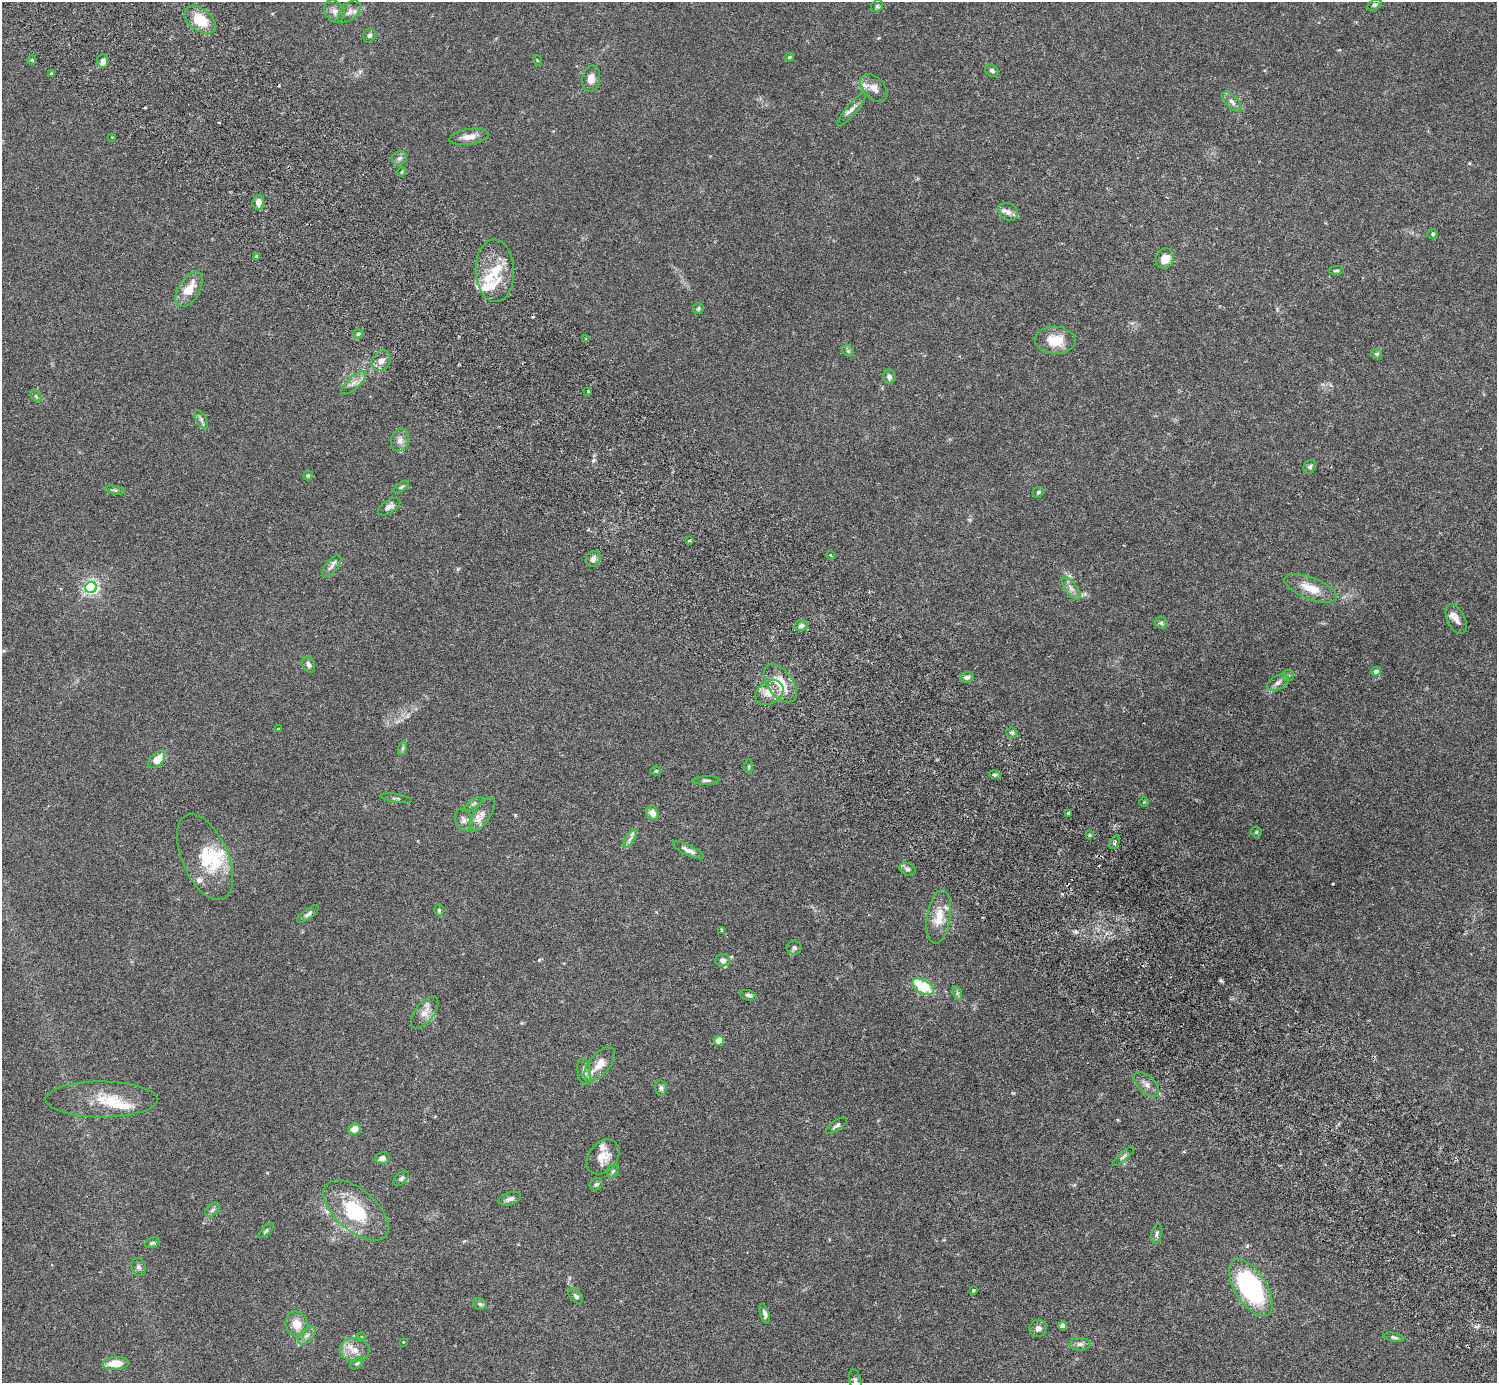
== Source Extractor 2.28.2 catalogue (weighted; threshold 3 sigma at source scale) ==
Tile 6 of 4 x 4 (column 2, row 2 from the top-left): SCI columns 1541-3035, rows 2968-4348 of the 6074 x 6074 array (HDU 1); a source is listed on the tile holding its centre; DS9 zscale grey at full resolution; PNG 1499 x 1385 px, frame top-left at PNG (2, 2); each listed source drawn as its Kron ellipse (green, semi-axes under 4 px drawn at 4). Shown black and unused: <1% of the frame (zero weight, under 3 of 6 exposures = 3% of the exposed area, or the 3 px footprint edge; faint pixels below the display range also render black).
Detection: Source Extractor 2.28.2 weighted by HDU 2 'WHT'; one run over the whole footprint, this tile lists its part. Background 0.0198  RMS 0.002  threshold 0.00834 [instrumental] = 3 sigma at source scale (4.09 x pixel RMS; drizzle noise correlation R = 1.36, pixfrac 0.8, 0.05/0.05 arcsec/px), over >= 5 px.
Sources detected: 153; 4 cosmic-ray / hot-pixel residue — neither listed nor drawn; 15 inside a brighter listed object's ellipse — not listed separately; the other 134 listed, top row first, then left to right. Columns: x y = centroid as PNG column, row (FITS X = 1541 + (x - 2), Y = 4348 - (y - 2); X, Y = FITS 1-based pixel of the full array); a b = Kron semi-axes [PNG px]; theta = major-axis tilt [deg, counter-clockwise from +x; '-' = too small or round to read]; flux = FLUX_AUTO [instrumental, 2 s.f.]
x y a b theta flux
1375 5 7 5 26 0.33
877 6 6 5 - 0.33
334 11 12 9 -56 0.96
349 12 14 8 45 0.97
200 20 18 11 -37 5.4
369 35 7 6 - 0.48
789 57 5 4 - 0.21
32 60 4 4 - 0.19
537 60 5 3 - 0.13
103 61 7 5 84 0.81
992 71 7 5 -34 0.46
52 73 3 3 - 0.33
591 79 13 9 77 1.7
874 88 16 10 -47 1.5
1232 102 12 6 -45 0.82
851 109 21 5 50 0.96
112 137 3 3 - 0.15
469 137 19 7 8 1.6
399 158 8 6 22 0.65
402 172 5 3 - 0.2
258 202 7 6 - 1.4
1008 212 10 8 -36 0.82
1433 234 5 4 - 0.32
256 256 3 3 - 0.6
1165 259 10 9 - 2.1
1336 270 7 3 4 0.31
495 271 31 19 -87 6.3
189 289 19 10 58 3.2
698 308 5 5 - 0.37
358 334 5 4 - 0.37
586 339 3 3 - 0.51
1055 340 20 13 -2 4
848 351 6 5 - 0.36
1377 354 5 5 - 0.34
381 361 10 8 59 1.1
889 377 7 6 - 0.63
354 383 16 6 42 1.1
588 391 3 3 - 0.23
36 396 7 4 -46 0.29
201 420 10 5 -63 0.51
400 440 12 8 73 1
1310 467 7 6 - 0.45
308 476 5 4 - 0.24
401 487 9 3 33 0.29
115 490 10 3 -11 0.31
1038 492 6 5 - 0.31
389 507 12 6 32 0.79
690 540 3 2 - 0.39
831 555 4 3 - 0.17
593 559 8 7 - 0.75
332 566 13 6 50 0.79
91 587 6 5 - 48
1071 588 13 6 -53 0.89
1310 588 28 11 -21 3.1
1456 619 16 9 -65 1.3
1161 623 6 5 - 0.34
801 626 7 5 17 0.7
308 664 8 6 -61 0.75
1376 671 5 4 - 0.55
1288 675 6 5 - 0.34
967 677 7 5 20 0.72
780 683 22 12 -53 4.5
1278 683 12 7 29 0.89
769 692 15 11 31 2.3
278 729 3 3 - 0.16
1012 733 5 5 - 0.34
403 748 7 4 71 0.32
157 760 10 6 43 2.7
749 766 7 3 89 0.24
656 771 5 4 - 0.25
995 775 6 3 -17 0.26
706 780 13 4 2 0.43
396 798 16 2 -8 0.33
1144 802 4 4 - 0.17
473 804 11 3 30 0.33
652 813 7 6 - 1.3
1068 813 4 3 - 0.38
482 814 19 8 57 1.4
464 820 11 8 -65 0.94
1256 832 5 5 - 0.25
1090 835 3 3 - 0.39
630 839 10 4 56 0.62
1115 842 7 4 59 0.52
688 850 17 5 -24 1.1
205 857 46 23 -66 7.6
907 869 8 6 -20 0.45
439 910 6 5 - 0.32
308 914 13 5 37 0.57
939 917 27 11 81 3.5
722 930 3 3 - 0.21
794 947 7 7 - 0.47
722 960 7 6 - 0.72
923 987 12 6 -30 7.9
957 993 7 4 -72 0.36
748 995 8 5 -15 0.47
425 1013 18 9 52 1.7
719 1041 5 5 - 2
600 1064 20 10 50 2.6
584 1071 13 6 -81 0.89
1146 1084 15 8 -45 1.2
661 1088 8 5 -81 0.46
102 1099 56 18 0 6.2
836 1126 12 5 36 0.56
354 1129 6 5 - 1.5
1123 1156 13 4 42 0.51
603 1157 19 14 51 2.5
382 1158 7 6 - 0.97
613 1171 7 5 60 0.39
401 1178 9 5 44 0.46
596 1184 7 5 29 0.45
510 1199 11 6 17 0.83
212 1210 8 5 40 0.45
356 1210 39 20 -41 9.7
266 1231 10 4 44 0.3
1157 1234 10 5 78 0.52
152 1243 8 5 18 0.34
139 1267 9 7 -71 0.54
1251 1288 32 15 -57 30
973 1290 3 3 - 0.3
576 1296 9 5 -46 0.54
480 1304 7 5 -21 0.38
765 1314 10 4 -74 0.57
297 1324 12 11 - 2.4
1063 1326 4 4 - 1.4
1038 1328 9 8 - 0.81
307 1336 10 6 44 0.79
361 1337 5 5 - 0.24
1394 1337 10 4 -11 0.44
403 1342 3 3 - 0.14
1080 1344 10 6 0 0.7
355 1350 15 12 -4 2.1
116 1363 13 6 5 3
357 1363 7 5 37 0.35
855 1380 11 6 -78 0.57
Isophote crosses this tile's border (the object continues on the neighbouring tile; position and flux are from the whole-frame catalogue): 1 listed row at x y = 855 1380
Unlisted compact peaks at least as high as the median listed source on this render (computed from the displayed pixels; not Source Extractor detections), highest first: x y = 1221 981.